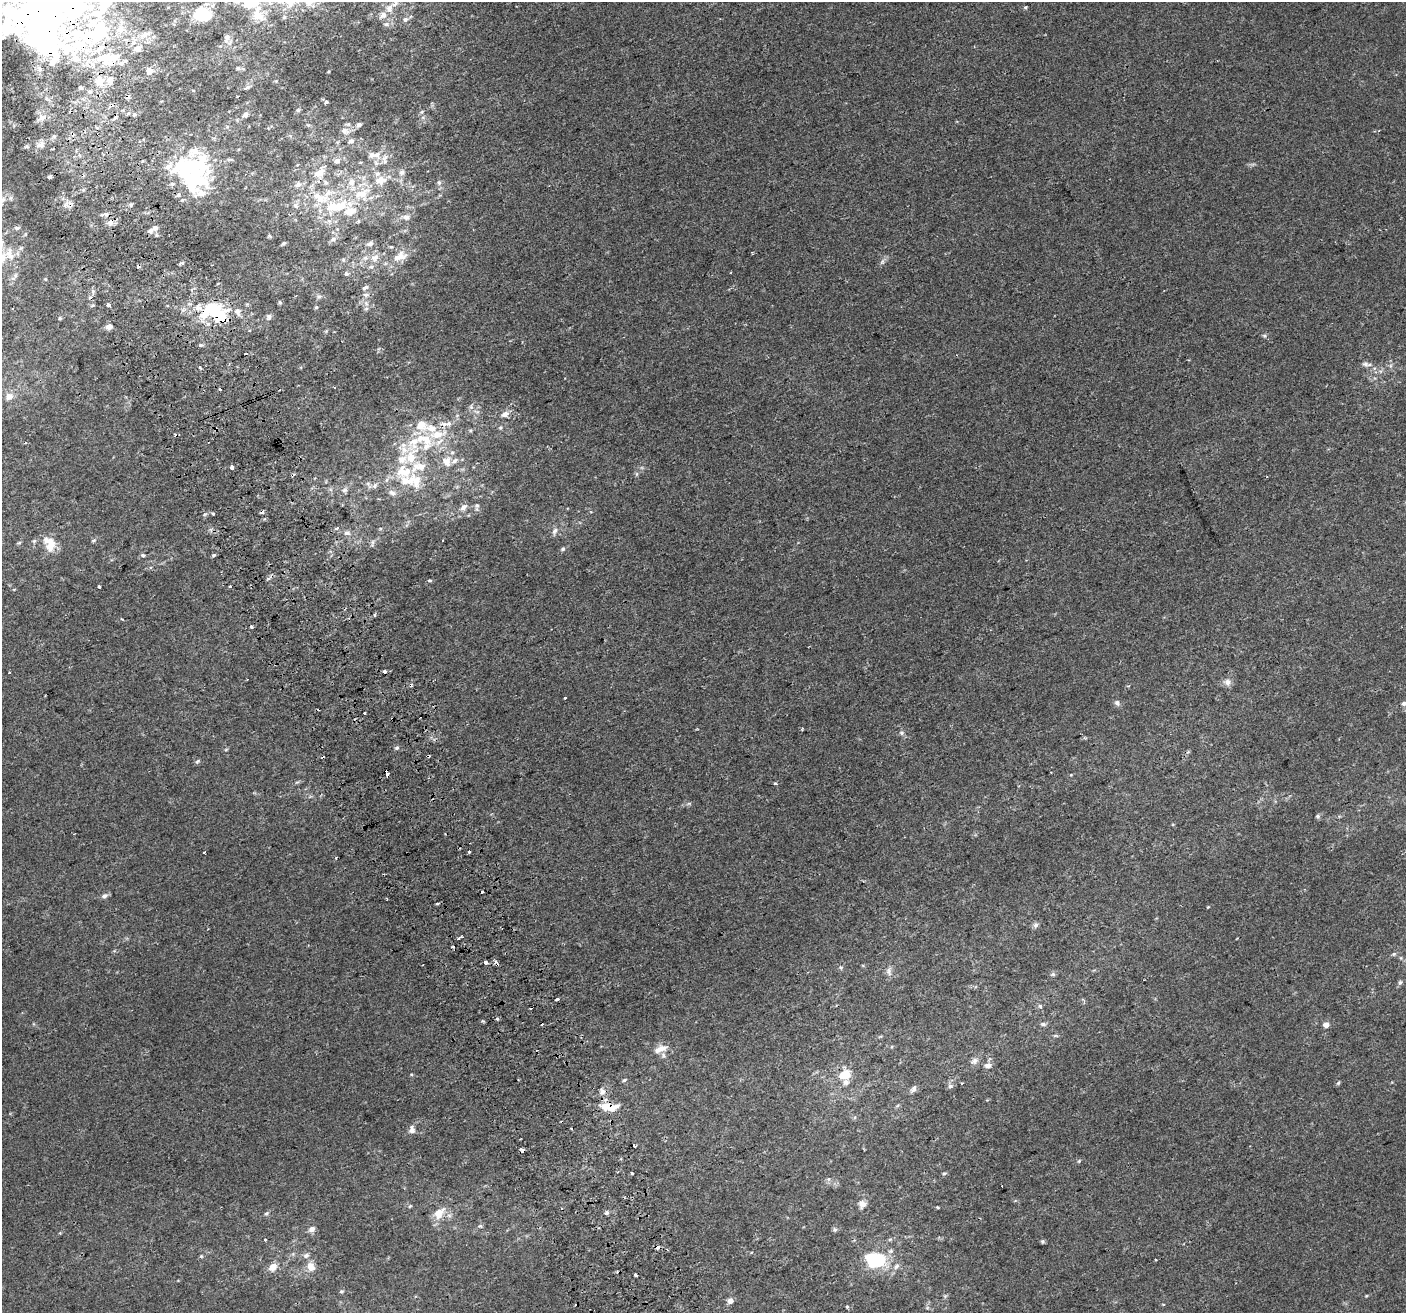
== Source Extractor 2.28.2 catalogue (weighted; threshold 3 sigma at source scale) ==
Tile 11 of 4 x 4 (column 3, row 3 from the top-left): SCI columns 2849-4252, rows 1415-2725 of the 5699 x 5506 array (HDU 1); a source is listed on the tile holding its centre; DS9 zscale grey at full resolution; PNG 1408 x 1315 px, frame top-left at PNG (2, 2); no overlay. Shown black and unused: <1% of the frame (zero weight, under 2 of 3 exposures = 2% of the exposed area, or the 3 px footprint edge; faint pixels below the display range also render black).
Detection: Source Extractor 2.28.2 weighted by HDU 2 'WHT'; one run over the whole footprint, this tile lists its part. Background 0.00186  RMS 0.0028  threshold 0.0126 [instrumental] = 3 sigma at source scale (4.5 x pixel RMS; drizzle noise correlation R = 1.50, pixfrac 1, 0.0396/0.0396 arcsec/px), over >= 5 px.
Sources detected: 272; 8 inside a brighter object's white glare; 22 cosmic-ray / hot-pixel residue — not listed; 53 inside a brighter listed object's ellipse — not listed separately; the other 189 listed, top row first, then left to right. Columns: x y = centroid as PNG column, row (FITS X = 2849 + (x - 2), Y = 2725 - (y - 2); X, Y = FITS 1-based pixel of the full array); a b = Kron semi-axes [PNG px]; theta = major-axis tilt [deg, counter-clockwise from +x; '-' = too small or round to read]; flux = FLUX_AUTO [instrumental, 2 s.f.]
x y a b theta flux
1025 7 4 4 - 0.38
389 9 13 10 75 2.6
284 17 6 5 - 0.52
405 19 7 6 - 0.73
386 24 7 5 20 0.73
92 33 216 60 13 100
238 68 6 5 - 0.47
248 87 7 5 17 0.58
237 96 3 2 - 0.23
326 102 4 3 - 1.8
298 110 5 5 - 0.34
421 112 6 4 69 0.34
134 115 6 4 71 0.51
245 115 6 5 - 0.88
42 117 10 9 - 1.9
359 125 6 5 - 0.86
97 127 5 3 - 0.42
345 131 12 9 -33 1.8
54 136 6 5 - 0.52
351 141 8 7 - 1.1
40 145 12 8 6 1.7
377 155 10 8 76 1.8
337 161 9 7 11 1.1
385 161 11 7 87 1.4
184 169 25 22 38 18
402 172 10 7 50 1.1
320 173 14 10 38 3.3
377 174 8 7 - 1
50 177 4 3 - 6.2
351 182 13 10 69 2.8
326 183 7 5 -73 0.7
439 183 7 6 - 0.68
362 193 29 12 27 7.9
201 194 31 18 37 5.1
320 198 29 14 -17 8.2
131 205 5 5 - 0.45
296 205 7 7 - 0.84
350 211 12 9 12 3.8
106 214 6 5 - 1.4
406 217 9 8 - 1.3
110 222 10 7 49 1.6
17 228 8 5 4 0.61
155 228 7 7 - 1.1
270 236 6 4 -88 0.3
333 239 8 6 17 0.83
284 243 5 4 - 0.42
370 244 9 6 19 0.88
9 255 19 12 -70 4.1
400 256 22 12 24 4.3
374 258 14 10 26 2.7
343 260 5 5 - 0.43
882 261 9 5 70 0.74
182 263 6 4 19 0.42
346 273 6 6 - 0.54
15 275 9 4 81 0.69
365 288 9 5 23 0.72
366 295 8 6 3 0.85
319 296 8 6 11 0.72
280 302 6 3 -70 0.34
366 303 8 5 -46 0.9
108 305 4 3 - 4.5
198 307 12 8 -81 1.8
316 307 5 4 - 0.3
238 311 10 8 -65 1.4
221 316 10 9 - 12
269 317 7 7 - 0.77
60 318 5 4 - 0.31
109 327 7 6 - 1.3
326 331 5 5 - 0.31
1264 336 7 5 -2 0.53
200 345 4 3 - 0.92
1365 364 10 7 -23 1.1
199 367 3 3 - 1.9
220 389 3 3 - 0.92
9 396 11 10 - 1.9
471 407 7 5 -79 0.68
505 414 10 7 29 1.4
444 424 14 6 -1 1.6
500 428 5 5 - 0.4
437 434 21 11 5 5.7
452 452 6 5 - 0.56
411 456 43 17 74 14
446 461 12 10 -54 2.7
232 468 4 3 - 1.9
637 474 7 4 90 0.44
386 480 6 4 88 0.56
375 485 9 6 60 0.95
345 490 8 7 - 0.88
392 493 11 7 -27 1.2
477 505 9 6 89 0.82
463 507 10 7 46 1.4
213 514 3 2 - 0.47
336 528 6 4 21 0.64
555 531 11 7 62 1.2
347 533 10 8 1 1.2
443 540 3 2 - 0.16
34 541 6 5 - 0.46
93 541 6 4 31 0.41
372 543 12 4 81 0.57
50 544 19 13 -68 4.7
563 549 6 5 - 0.52
143 555 6 4 -4 0.46
214 555 5 4 - 0.37
268 578 9 4 35 0.57
429 580 3 3 - 0.92
99 586 3 3 - 1.3
230 586 3 3 - 0.78
375 615 3 3 - 0.45
122 619 4 3 - 0.23
9 672 3 3 - 1.5
1228 682 10 9 - 1.5
565 698 3 3 - 1.7
1117 703 8 6 -55 0.86
1404 703 6 5 - 0.76
364 713 3 3 - 1.1
802 728 4 2 - 0.25
902 733 6 6 - 0.67
397 748 6 5 - 0.5
226 749 6 3 20 0.3
428 756 3 3 - 1.5
197 761 7 5 43 0.49
387 774 4 3 - 2.6
297 782 7 4 18 0.4
775 783 3 3 - 1.1
1318 816 6 5 - 0.54
204 852 3 3 - 0.95
469 852 3 3 - 2.5
336 858 3 3 - 0.82
482 892 3 3 - 1.9
104 896 8 6 29 0.99
437 904 3 3 - 1.6
1035 925 8 7 - 0.75
459 938 6 2 40 0.43
1394 954 6 5 - 0.49
1401 958 6 4 -71 0.38
486 963 4 3 - 1.1
841 968 5 5 - 0.42
889 971 15 6 -88 1.2
1053 974 7 5 -21 0.5
1400 982 7 5 72 0.58
557 999 3 3 - 0.5
1040 1006 7 4 -46 0.44
497 1018 3 3 - 1.6
483 1021 6 3 -16 0.31
1043 1024 8 5 -10 0.61
1326 1025 5 4 - 2.1
1056 1036 7 4 0 0.38
658 1050 16 8 44 2
975 1060 11 7 29 1.1
988 1065 9 7 12 1.2
844 1075 13 9 24 5.4
518 1080 2 2 - 0.21
624 1080 6 4 19 0.45
1338 1083 6 4 45 0.38
950 1086 7 6 - 0.79
913 1089 11 6 55 0.93
603 1092 9 6 19 1.3
605 1106 11 8 3 3.8
571 1128 3 2 - 0.29
412 1130 10 7 -88 1.4
634 1146 3 2 - 0.54
1079 1161 6 3 45 0.33
632 1173 3 3 - 2.1
944 1173 6 4 7 0.37
828 1179 6 5 - 0.56
862 1204 8 7 - 2
410 1206 5 4 - 0.3
937 1207 4 3 - 0.23
266 1213 7 5 64 0.5
439 1213 18 12 48 3.9
607 1213 5 5 - 0.57
480 1226 6 4 17 0.4
312 1229 8 6 30 1.3
835 1230 6 6 - 0.54
890 1239 6 4 18 0.42
265 1240 3 3 - 0.44
1043 1241 6 5 - 0.44
658 1247 4 3 - 3.2
667 1250 3 2 - 0.38
201 1256 5 4 - 0.34
306 1256 9 7 7 1
874 1260 23 16 -12 16
311 1266 12 10 -62 2.6
273 1267 10 8 42 2.4
341 1291 6 5 - 0.43
1366 1296 4 3 - 0.24
730 1301 7 6 - 1.2
1163 1304 5 3 - 0.21
847 1307 4 4 - 0.37
Overlapping masked pixels (flux is a lower limit): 7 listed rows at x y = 92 33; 110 222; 221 316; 428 756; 387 774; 605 1106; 658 1247
Isophote crosses this tile's border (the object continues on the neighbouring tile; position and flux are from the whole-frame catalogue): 2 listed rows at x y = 92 33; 1404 703
Unlisted compact peaks at least as high as the median listed source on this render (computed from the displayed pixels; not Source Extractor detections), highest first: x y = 205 514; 411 1074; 1208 907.